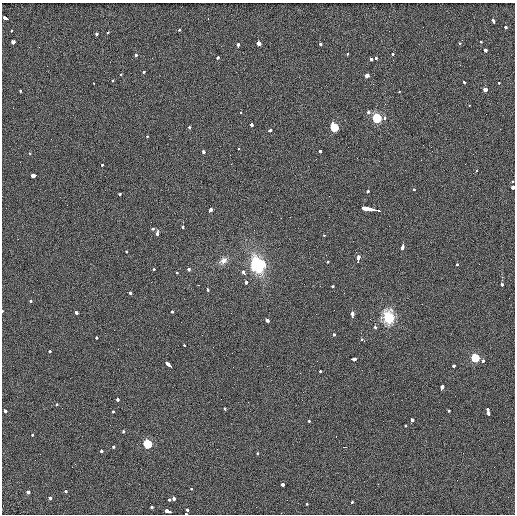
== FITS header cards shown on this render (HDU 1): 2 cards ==
NAXIS1  =                  513 / length of data axis 1
NAXIS2  =                  512 / length of data axis 2

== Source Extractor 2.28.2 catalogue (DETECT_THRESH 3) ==
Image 513 x 512 px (HDU 1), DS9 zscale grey, 1 PNG px = 1 image px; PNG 517 x 516 px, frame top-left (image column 1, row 512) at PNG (2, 3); no overlay
Background 2.12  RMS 5.2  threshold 15.5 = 3 sigma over >= 5 px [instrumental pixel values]
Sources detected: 143; all 143 listed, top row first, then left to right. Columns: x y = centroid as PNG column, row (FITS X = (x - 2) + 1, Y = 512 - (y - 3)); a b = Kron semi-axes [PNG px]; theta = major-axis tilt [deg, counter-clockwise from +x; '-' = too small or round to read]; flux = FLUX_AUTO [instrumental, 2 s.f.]
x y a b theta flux
6 18 5 3 - 4800
208 18 3 2 - 4500
493 21 4 3 - 2400
506 27 3 3 - 4200
180 29 3 3 - 1600
11 31 3 3 - 780
107 32 3 3 - 2900
96 34 3 3 - 1800
462 40 3 2 - 270
13 42 3 3 - 29000
481 42 3 3 - 1100
258 43 4 3 - 12000
320 44 3 3 - 7900
459 44 3 3 - 3800
238 45 4 3 - 3100
485 50 4 3 - 4500
347 53 3 3 - 2000
392 54 3 3 - 1600
136 55 3 3 - 1400
217 58 4 3 - 2000
376 58 3 3 - 1900
371 59 4 3 - 4700
143 72 3 3 - 2300
120 75 3 3 - 1900
367 75 3 3 - 7700
113 80 3 3 - 1300
94 83 2 2 - 1800
465 83 3 3 - 2300
499 83 3 2 - 4500
485 89 3 3 - 10000
20 91 3 3 - 1000
399 92 3 2 - 1400
469 105 3 2 - 1000
241 113 3 3 - 680
369 113 3 3 - 2300
486 114 2 2 - 200
377 118 6 5 - 15000
385 119 3 3 - 3600
333 122 4 3 - 850
251 125 3 3 - 1900
189 127 3 3 - 1400
334 127 5 5 - 7000
269 131 4 3 - 6600
147 137 3 3 - 1200
238 149 3 2 - 680
203 151 4 3 - 4600
321 151 3 3 - 4900
30 153 3 3 - 1200
421 160 2 2 - 210
102 165 3 3 - 540
477 170 3 3 - 990
34 175 5 3 - 11000
512 181 3 3 - 820
513 187 3 3 - 11000
414 189 3 3 - 1200
368 191 3 3 - 2200
120 194 3 3 - 1500
329 196 2 2 - 26000
67 205 2 2 - 220
366 208 6 3 -12 8000
371 209 5 3 - 5800
210 210 4 3 - 4700
377 210 7 3 -13 6700
183 227 3 3 - 1400
153 228 3 3 - 2300
157 233 4 3 - 2300
324 235 3 2 - 1500
306 240 2 2 - 190
403 247 5 3 - 5200
126 251 3 3 - 910
358 259 7 3 83 5900
223 261 13 9 37 2200
328 261 3 3 - 1300
256 262 11 8 -74 12000
262 264 8 6 -67 4200
457 265 3 3 - 1800
254 267 5 4 - 3400
259 268 8 7 - 8300
188 269 3 3 - 4300
154 270 3 3 - 1400
177 272 3 3 - 910
244 273 4 3 - 5800
246 282 3 3 - 10000
502 285 3 3 - 5300
332 287 3 3 - 1500
207 289 3 3 - 2700
130 293 3 3 - 2500
30 300 3 3 - 1700
422 304 2 2 - 330
2 311 2 2 - 1300
76 312 4 3 - 2300
172 312 3 3 - 1100
352 315 5 3 - 7400
389 317 7 6 - 41000
268 321 5 3 - 14000
375 327 3 3 - 1400
334 334 3 3 - 1200
97 337 3 3 - 1700
361 339 3 2 - 1500
364 341 3 2 - 1200
184 345 3 3 - 1200
50 351 3 3 - 1700
475 358 5 5 - 9500
353 359 4 3 - 4400
483 361 3 3 - 2400
169 365 5 3 - 10000
454 365 3 3 - 2900
233 367 2 2 - 190
320 371 3 3 - 1800
442 388 5 3 - 4700
117 399 3 3 - 3200
57 404 3 3 - 1300
225 409 3 3 - 3100
487 409 3 3 - 1700
5 410 3 3 - 3200
449 410 3 3 - 2400
112 411 3 3 - 2400
489 414 5 3 - 5900
412 420 4 3 - 3000
309 421 3 3 - 1700
406 425 3 3 - 1400
123 431 3 3 - 2300
33 435 3 3 - 990
336 436 2 2 - 170
147 444 6 5 - 10000
114 446 3 3 - 1600
344 447 3 2 - 2300
101 451 3 3 - 3300
257 453 3 3 - 1500
282 484 4 3 - 5400
191 489 3 2 - 1100
65 491 3 3 - 2800
28 492 3 3 - 3800
508 497 3 2 - 280
50 498 4 3 - 3300
174 498 3 3 - 3600
169 499 3 3 - 2400
352 502 3 3 - 1700
307 503 3 3 - 1200
151 507 3 3 - 2800
187 509 3 3 - 2200
167 511 6 3 -14 5600
186 514 3 2 - 1300
At the frame edge (FLAGS 8, measured only in part): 4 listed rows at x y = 512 181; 513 187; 2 311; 186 514